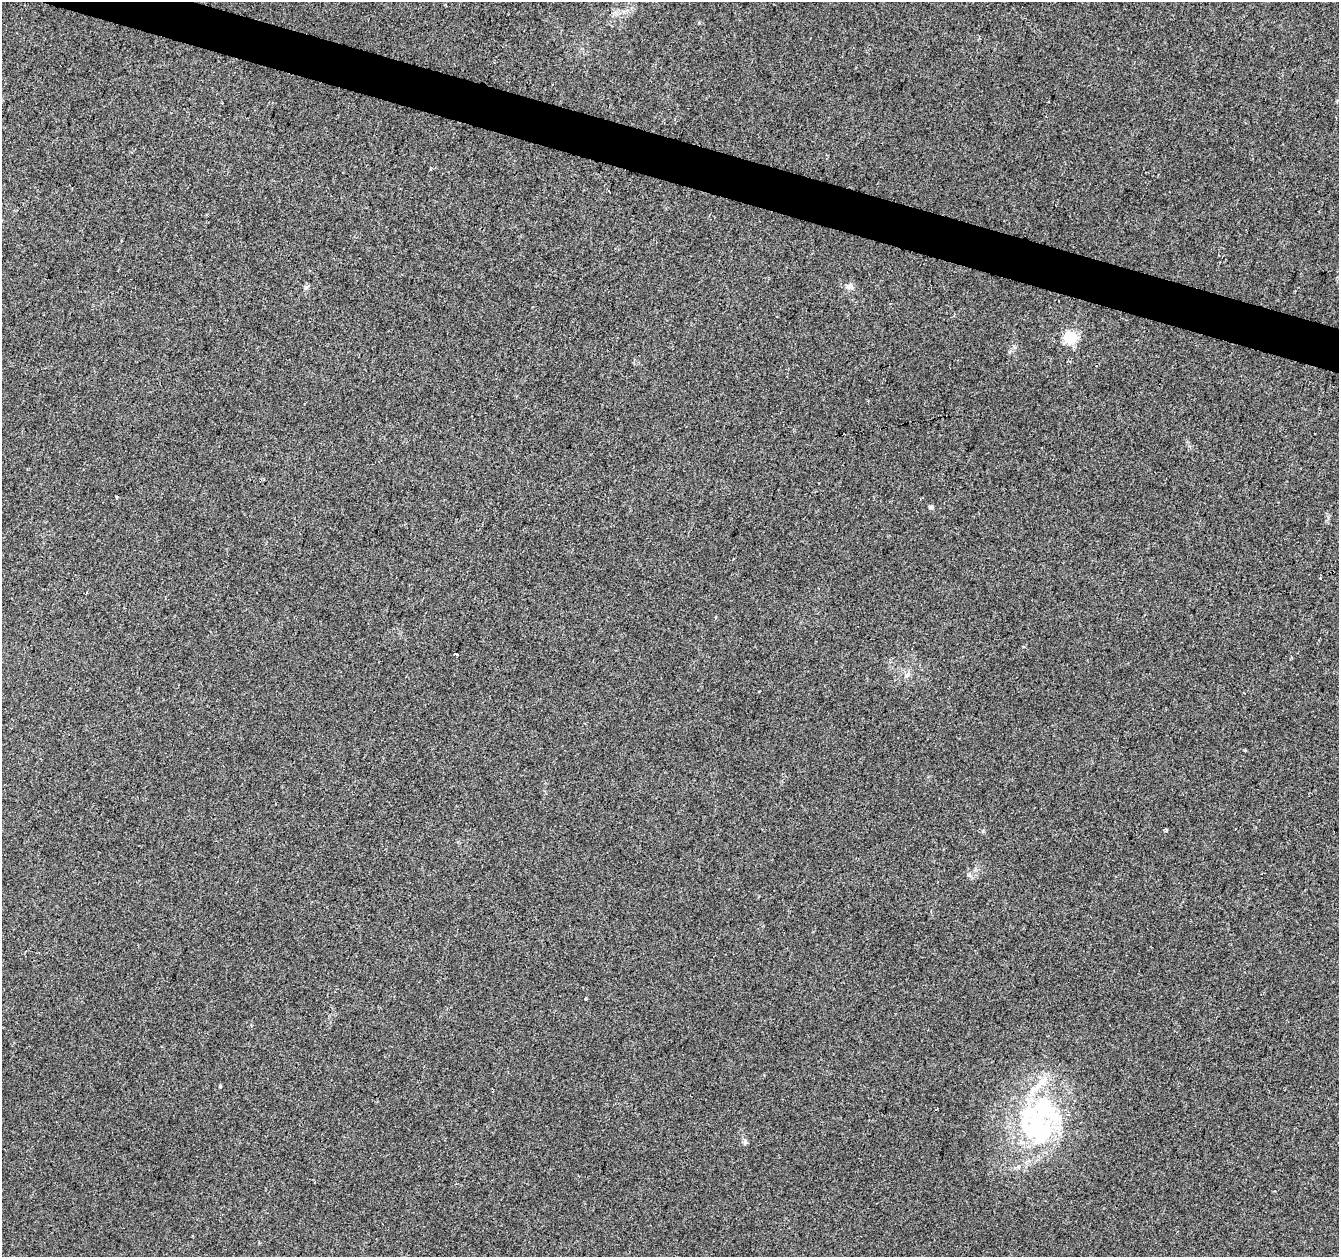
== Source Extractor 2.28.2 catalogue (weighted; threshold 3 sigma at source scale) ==
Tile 11 of 4 x 4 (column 3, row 3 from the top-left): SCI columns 2677-4013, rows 1474-2728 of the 5363 x 5521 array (HDU 1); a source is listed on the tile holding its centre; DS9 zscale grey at full resolution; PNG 1341 x 1259 px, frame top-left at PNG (2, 2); no overlay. Shown black and unused: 3% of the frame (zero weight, under 2 of 3 exposures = <1% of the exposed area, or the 3 px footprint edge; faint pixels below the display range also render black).
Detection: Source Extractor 2.28.2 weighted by HDU 2 'WHT'; one run over the whole footprint, this tile lists its part. Background 0.0286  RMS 0.0056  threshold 0.025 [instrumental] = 3 sigma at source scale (4.5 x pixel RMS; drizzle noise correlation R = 1.50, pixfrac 1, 0.0396/0.0396 arcsec/px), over >= 5 px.
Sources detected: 23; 1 inside a brighter object's white glare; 4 cosmic-ray / hot-pixel residue — not listed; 3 inside a brighter listed object's ellipse — not listed separately; the other 15 listed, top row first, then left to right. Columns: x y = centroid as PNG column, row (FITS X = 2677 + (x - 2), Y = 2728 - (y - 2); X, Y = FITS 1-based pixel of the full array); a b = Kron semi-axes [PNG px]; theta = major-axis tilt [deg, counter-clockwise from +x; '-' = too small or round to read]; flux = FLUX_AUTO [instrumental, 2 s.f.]
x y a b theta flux
430 169 3 3 - 1
306 287 6 4 18 0.87
850 287 11 7 -7 2.4
1070 337 6 6 - 63
116 497 3 3 - 0.84
931 507 6 5 - 0.94
733 558 3 3 - 1.4
456 654 3 3 - 6.9
908 674 8 5 31 1.4
1166 830 4 3 - 1.2
969 875 7 4 -71 1
586 999 4 2 - 0.46
220 1086 5 3 - 0.49
1037 1119 66 42 70 89
745 1142 7 4 73 0.97